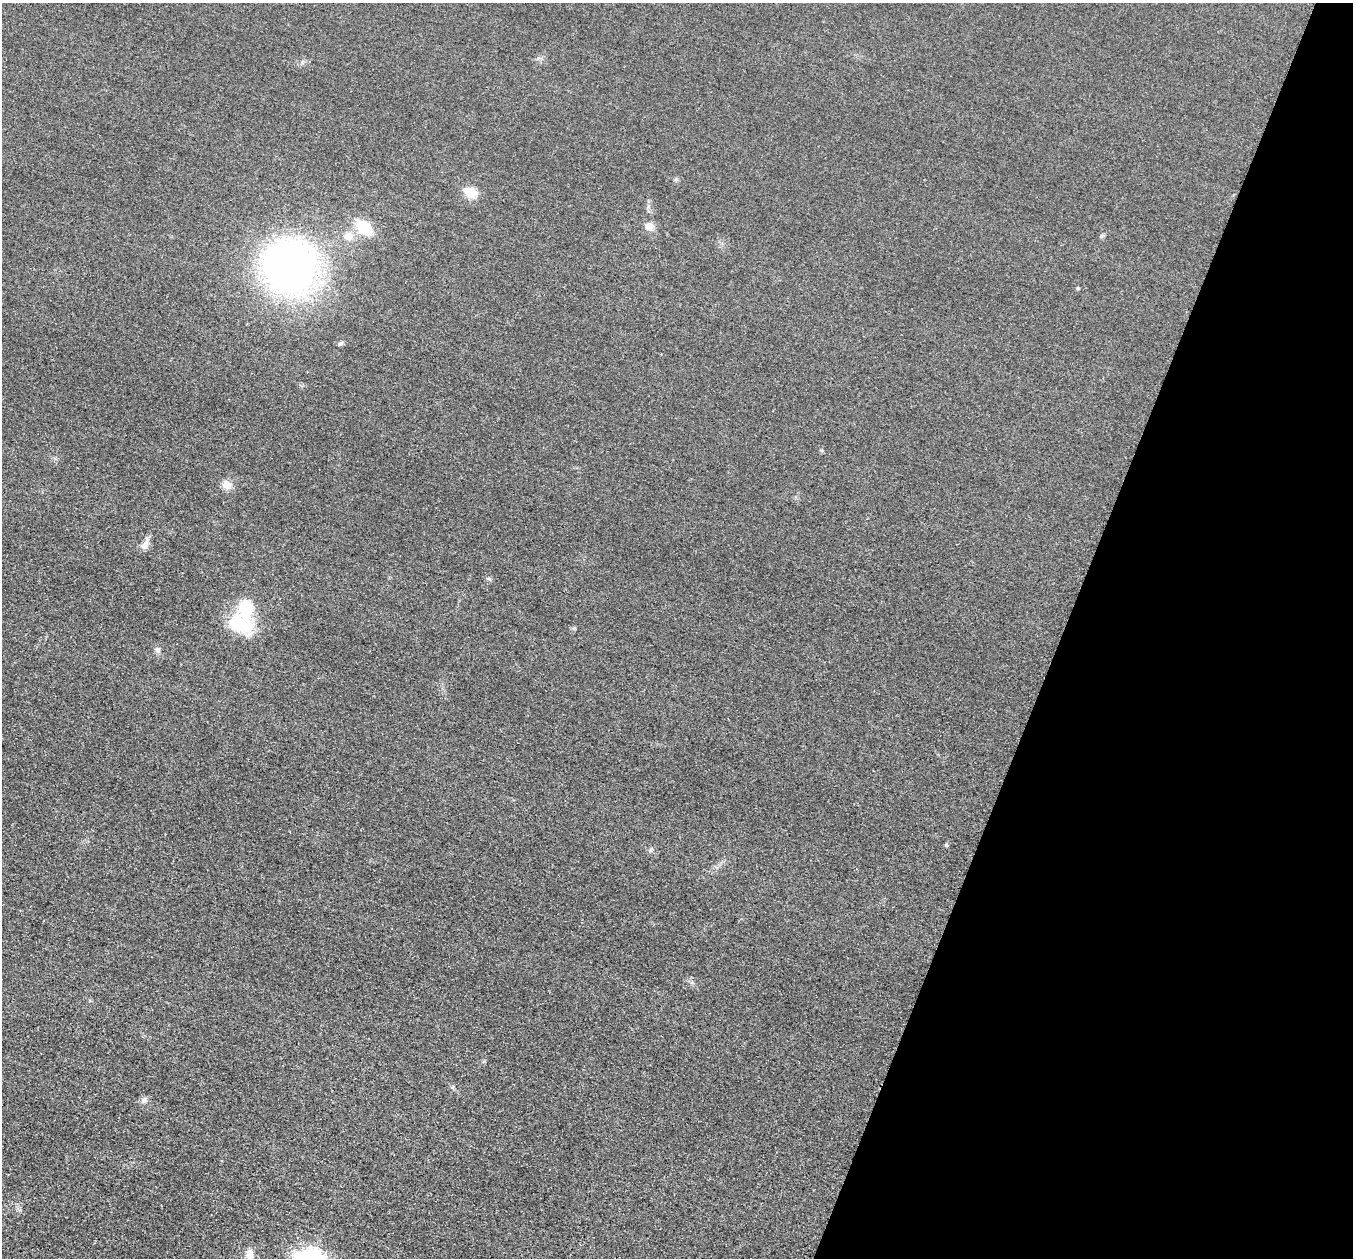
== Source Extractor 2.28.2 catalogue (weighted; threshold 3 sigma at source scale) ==
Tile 8 of 4 x 4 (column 4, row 2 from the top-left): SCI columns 4087-5437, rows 2711-3966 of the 5458 x 5502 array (HDU 1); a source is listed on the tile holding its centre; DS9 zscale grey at full resolution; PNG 1355 x 1260 px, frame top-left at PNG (2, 3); no overlay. Shown black and unused: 21% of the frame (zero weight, under 3 of 5 exposures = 4% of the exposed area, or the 3 px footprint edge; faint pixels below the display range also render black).
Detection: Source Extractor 2.28.2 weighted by HDU 2 'WHT'; one run over the whole footprint, this tile lists its part. Background 0.0195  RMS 0.0052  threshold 0.0233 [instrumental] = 3 sigma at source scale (4.5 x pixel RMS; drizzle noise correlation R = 1.50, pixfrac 1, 0.05/0.05 arcsec/px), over >= 5 px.
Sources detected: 16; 1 inside a brighter listed object's ellipse — not listed separately; the other 15 listed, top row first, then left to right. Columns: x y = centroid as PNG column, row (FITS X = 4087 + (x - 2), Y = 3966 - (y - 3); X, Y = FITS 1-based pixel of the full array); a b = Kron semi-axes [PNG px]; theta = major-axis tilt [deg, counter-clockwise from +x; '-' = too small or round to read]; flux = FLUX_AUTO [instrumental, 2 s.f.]
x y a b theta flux
470 192 6 6 - 28
650 226 11 10 - 3.3
364 227 19 13 -36 15
348 236 10 9 - 4.6
288 267 49 47 -49 230
1078 288 5 4 - 0.61
341 343 8 4 35 0.84
227 485 12 10 -34 4.2
145 544 18 7 68 3.2
241 624 32 21 -20 24
157 650 8 5 -52 1.4
946 845 5 3 - 0.6
144 1100 8 6 -13 1.6
250 1254 15 9 89 4.2
312 1258 10 7 -11 180
Isophote crosses this tile's border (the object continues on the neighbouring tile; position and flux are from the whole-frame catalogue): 2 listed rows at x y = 250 1254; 312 1258
Unlisted compact peaks at least as high as the median listed source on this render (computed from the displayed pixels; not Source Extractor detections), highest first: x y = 574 628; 1101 236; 651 850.